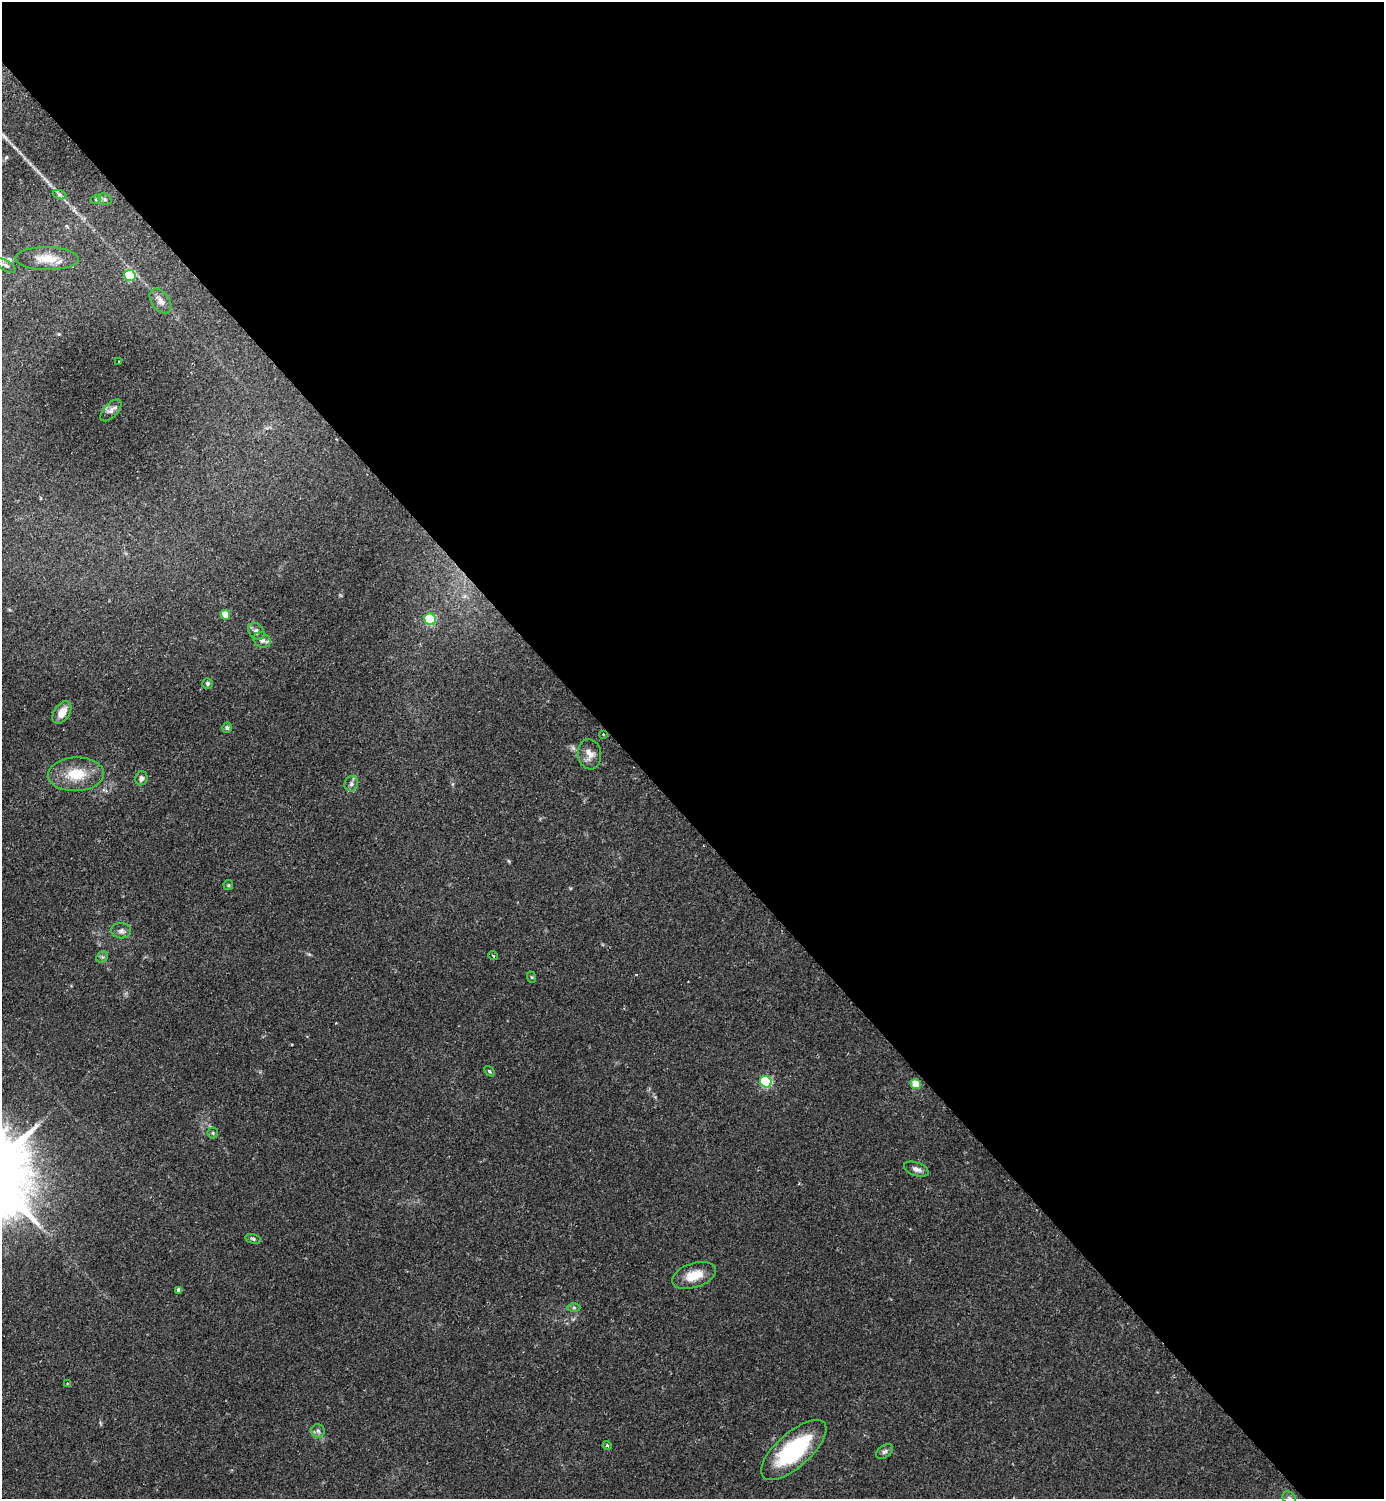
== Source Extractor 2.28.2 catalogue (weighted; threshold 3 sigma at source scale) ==
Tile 8 of 4 x 4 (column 4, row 2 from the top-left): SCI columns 4487-5868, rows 3037-4533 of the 6069 x 6073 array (HDU 1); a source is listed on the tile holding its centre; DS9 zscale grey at full resolution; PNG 1386 x 1501 px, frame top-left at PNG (2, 2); each listed source drawn as its Kron ellipse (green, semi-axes under 4 px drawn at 4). Shown black and unused: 55% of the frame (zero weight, under 2 of 3 exposures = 3% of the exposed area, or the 3 px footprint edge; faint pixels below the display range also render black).
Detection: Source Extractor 2.28.2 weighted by HDU 2 'WHT'; one run over the whole footprint, this tile lists its part. Background 0.174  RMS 0.0076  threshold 0.0341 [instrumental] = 3 sigma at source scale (4.5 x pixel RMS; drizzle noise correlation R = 1.50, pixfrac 1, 0.05/0.05 arcsec/px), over >= 5 px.
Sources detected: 41; all 41 listed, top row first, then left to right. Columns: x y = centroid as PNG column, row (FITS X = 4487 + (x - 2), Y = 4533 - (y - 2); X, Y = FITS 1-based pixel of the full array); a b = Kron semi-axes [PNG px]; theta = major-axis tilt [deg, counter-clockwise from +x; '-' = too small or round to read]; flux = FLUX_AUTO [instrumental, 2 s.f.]
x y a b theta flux
60 195 7 4 -19 1.6
96 199 5 3 - 0.71
105 199 7 5 -22 1.5
47 259 31 11 -1 14
6 265 11 5 -31 2.6
130 275 6 5 - 32
160 301 14 9 -54 4.3
119 361 3 2 - 0.51
111 410 13 7 47 3.3
225 615 5 4 - 11
430 619 6 5 - 52
256 632 9 7 -53 3.1
262 640 9 7 -33 3.3
208 683 5 5 - 1.2
62 713 12 7 56 9.9
227 728 5 4 - 1.4
603 734 3 2 - 0.52
590 754 15 11 -81 6.4
76 774 28 17 2 21
141 778 7 6 - 2.4
351 784 8 6 73 2.3
228 885 5 5 - 0.94
121 931 10 7 -5 3
493 955 5 3 - 0.68
102 957 6 5 - 1.4
531 977 6 4 -70 0.85
489 1071 6 4 -49 1
766 1082 6 5 - 77
916 1084 5 5 - 19
213 1133 5 5 - 1.1
916 1169 13 6 -20 3.6
253 1239 8 4 -15 1.3
694 1275 23 12 18 13
179 1290 4 4 - 2.6
574 1308 6 4 0 1.2
67 1383 4 2 - 0.54
318 1431 7 6 - 2.3
607 1445 5 4 - 1.2
794 1450 41 17 42 72
885 1451 10 6 35 2.2
1289 1498 7 6 - 2
Isophote crosses this tile's border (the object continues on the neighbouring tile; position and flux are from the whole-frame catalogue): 1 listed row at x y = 1289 1498